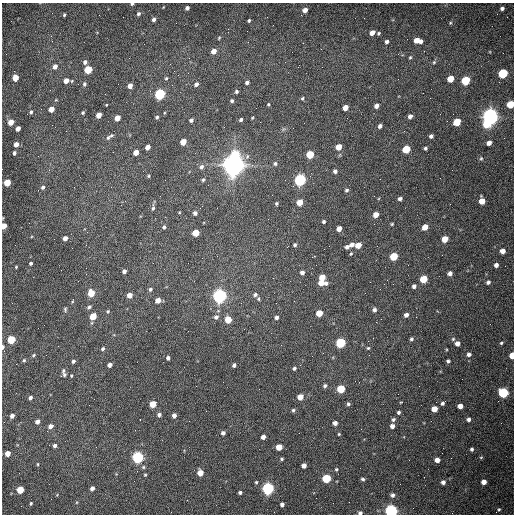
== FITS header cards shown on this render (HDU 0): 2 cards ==
NAXIS1  =                  512 /fastest changing axis
NAXIS2  =                  512 /next to fastest changing axis

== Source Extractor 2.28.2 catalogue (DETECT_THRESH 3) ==
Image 512 x 512 px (HDU 0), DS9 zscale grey, 1 PNG px = 1 image px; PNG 516 x 516 px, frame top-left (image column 1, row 512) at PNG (2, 3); no overlay
Background 1520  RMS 23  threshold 68.7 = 3 sigma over >= 5 px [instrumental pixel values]
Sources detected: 215; all 215 listed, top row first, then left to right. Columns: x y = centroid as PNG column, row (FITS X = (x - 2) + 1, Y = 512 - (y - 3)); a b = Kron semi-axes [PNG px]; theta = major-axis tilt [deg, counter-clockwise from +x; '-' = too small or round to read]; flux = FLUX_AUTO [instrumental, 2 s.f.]
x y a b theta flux
132 4 4 3 - 2.6e+03
187 8 4 4 - 4.1e+03
502 8 4 4 - 3.8e+03
305 10 4 4 - 9.4e+03
138 14 5 4 - 3.0e+03
64 15 3 3 - 2.0e+03
154 19 4 4 - 4.3e+03
249 20 3 3 - 2.0e+03
450 23 5 4 - 1.7e+03
372 33 5 4 - 1.1e+04
379 33 4 3 - 2.0e+03
51 36 3 3 - 1.7e+03
219 38 4 3 - 1.4e+03
417 40 7 4 -14 1.9e+04
387 42 4 4 - 3.8e+03
321 49 2 2 - 7.5e+02
214 51 5 4 - 1.3e+04
410 57 5 4 - 1.9e+03
85 62 5 4 - 4.6e+03
434 62 5 5 - 2.2e+03
55 66 5 4 - 8.5e+03
88 70 5 5 - 6.3e+04
503 73 5 5 - 1.4e+05
15 78 5 4 - 3.0e+04
166 78 5 4 - 2.2e+03
450 79 5 4 - 3.3e+04
466 80 5 5 - 9.6e+04
66 81 5 5 - 1.1e+04
247 83 4 4 - 3.9e+03
84 84 6 5 - 3.1e+03
196 84 6 5 - 4.8e+03
130 86 4 4 - 1.0e+04
236 91 4 4 - 2.9e+03
105 94 2 2 - 8.9e+02
160 94 5 5 - 2.6e+05
302 98 5 4 - 2.2e+03
232 101 4 4 - 2.7e+03
268 104 4 3 - 1.5e+03
510 104 5 5 - 5.0e+04
106 105 4 3 - 1.1e+03
376 106 4 4 - 7.7e+03
345 107 5 4 - 1.5e+04
51 109 5 4 - 1.8e+04
31 112 5 4 - 2.6e+03
83 113 4 4 - 2.1e+03
99 115 5 4 - 1.6e+04
410 116 4 4 - 6.7e+03
490 116 6 6 - 1.1e+06
157 117 4 4 - 2.5e+03
117 118 5 4 - 2.0e+04
252 118 4 2 - 1.4e+03
191 120 4 3 - 3.6e+03
241 120 4 4 - 3.4e+03
11 122 5 4 - 2.0e+04
457 122 5 5 - 5.6e+04
486 124 6 5 - 4.6e+04
380 126 4 4 - 4.7e+03
18 128 4 4 - 8.8e+03
431 136 4 4 - 3.9e+03
108 137 8 6 43 4.0e+03
183 142 5 4 - 2.6e+04
489 143 5 4 - 7.9e+03
16 144 4 4 - 1.1e+04
147 147 5 4 - 1.0e+04
338 147 5 4 - 2.2e+04
425 148 3 3 - 2.9e+03
406 149 5 5 - 6.1e+04
136 152 5 4 - 1.5e+04
14 153 4 3 - 3.3e+03
310 154 5 4 - 6.9e+04
235 155 6 6 - 5.6e+04
481 158 5 4 - 2.1e+03
275 164 5 5 - 3.0e+03
233 165 8 7 - 2.2e+06
202 167 8 6 68 4.8e+03
335 171 4 4 - 4.0e+03
149 176 4 3 - 1.7e+03
203 180 5 4 - 2.4e+03
300 180 6 5 - 3.5e+05
7 182 5 4 - 4.3e+04
43 187 5 4 - 3.9e+03
347 190 5 4 - 2.9e+03
400 199 4 3 - 3.8e+03
482 201 5 5 - 2.2e+04
300 202 5 4 - 2.3e+04
276 203 4 4 - 2.1e+03
153 208 9 4 85 3.5e+03
195 213 5 4 - 4.7e+03
376 215 5 4 - 1.4e+04
324 221 4 4 - 2.7e+03
392 224 4 3 - 1.6e+03
4 226 4 4 - 2.3e+04
164 227 4 4 - 2.8e+03
425 227 5 4 - 1.9e+04
339 229 5 4 - 1.2e+04
195 233 5 4 - 3.5e+04
65 238 4 4 - 8.0e+03
445 239 5 4 - 2.6e+04
295 245 5 4 - 2.7e+03
352 245 5 4 - 6.6e+03
358 245 5 4 - 2.2e+04
347 247 5 4 - 4.2e+03
502 251 4 4 - 1.1e+04
351 254 4 3 - 1.7e+03
394 256 5 4 - 6.7e+04
31 263 3 3 - 2.8e+03
496 265 4 4 - 6.3e+03
16 267 4 4 - 1.3e+03
124 271 4 4 - 5.5e+03
302 272 4 4 - 6.3e+03
450 273 4 4 - 6.1e+03
322 277 5 4 - 2.6e+04
423 279 5 5 - 4.9e+04
488 282 5 4 - 3.9e+03
321 283 5 4 - 1.4e+04
326 283 5 5 - 5.2e+03
414 286 4 4 - 5.0e+03
150 289 5 4 - 2.9e+03
91 293 5 4 - 4.5e+04
129 295 4 4 - 1.5e+04
255 295 5 5 - 4.1e+03
219 296 5 5 - 7.1e+05
258 299 6 4 -88 2.3e+03
158 300 4 4 - 1.3e+04
73 301 6 3 79 1.6e+03
276 303 2 2 - 1.1e+03
89 307 6 4 37 3.2e+03
65 309 6 4 -78 2.4e+03
374 310 4 4 - 4.5e+03
108 311 4 4 - 2.0e+03
319 313 5 4 - 2.9e+04
406 315 4 4 - 5.8e+03
93 316 5 4 - 4.1e+04
216 317 7 6 - 5.0e+03
276 317 5 4 - 4.2e+03
381 319 2 2 - 8.4e+02
228 320 5 5 - 3.8e+04
411 339 4 3 - 2.7e+03
453 339 5 5 - 2.1e+03
11 340 5 4 - 8.1e+04
340 343 5 5 - 1.7e+05
457 343 4 4 - 8.8e+03
501 343 3 3 - 1.8e+03
3 347 4 3 - 3.9e+03
368 348 4 4 - 1.7e+03
103 349 5 4 - 3.0e+03
469 354 5 5 - 4.4e+03
34 355 5 4 - 1.9e+03
512 355 5 4 - 2.5e+04
168 358 4 4 - 4.9e+03
24 360 4 4 - 2.2e+03
73 361 4 4 - 3.6e+03
448 361 4 3 - 2.6e+03
109 365 4 4 - 6.0e+03
234 365 4 4 - 3.9e+03
294 368 4 3 - 3.2e+03
63 371 6 5 - 2.5e+03
64 375 10 5 21 4.2e+03
325 386 5 4 - 3.2e+03
341 389 5 5 - 6.7e+04
503 393 5 5 - 1.6e+05
300 397 5 4 - 1.7e+04
30 398 4 3 - 4.6e+03
401 402 4 3 - 1.0e+03
442 403 5 4 - 3.4e+03
153 404 5 4 - 3.5e+04
348 404 5 5 - 3.2e+03
460 406 4 4 - 1.1e+04
434 409 5 4 - 2.0e+04
293 410 4 4 - 2.4e+03
398 412 4 4 - 3.2e+03
159 415 4 4 - 4.2e+03
174 415 4 4 - 6.7e+03
12 416 4 4 - 6.2e+03
140 419 2 2 - 1.2e+03
393 419 5 4 - 3.2e+03
468 419 4 4 - 4.8e+03
189 421 2 2 - 7.0e+02
37 422 4 4 - 7.0e+03
335 423 4 4 - 7.1e+03
50 426 5 4 - 7.1e+03
392 426 4 4 - 6.9e+03
223 433 4 4 - 5.1e+03
339 434 3 3 - 1.6e+03
263 437 4 4 - 7.8e+03
55 446 4 4 - 4.8e+03
279 447 5 4 - 3.1e+04
472 449 4 3 - 2.8e+03
7 453 4 4 - 1.4e+04
138 457 5 5 - 3.5e+05
282 459 3 3 - 2.2e+03
437 460 4 4 - 1.2e+04
38 464 4 3 - 1.3e+03
304 466 4 4 - 1.0e+04
143 467 5 4 - 2.2e+03
336 469 4 4 - 1.8e+03
200 473 5 4 - 2.3e+04
145 475 4 3 - 1.7e+03
326 478 5 5 - 1.1e+05
363 479 4 4 - 2.7e+03
256 482 4 4 - 1.7e+03
443 482 4 4 - 5.8e+03
484 482 4 4 - 9.9e+03
400 484 2 2 - 6.2e+02
92 488 4 4 - 6.3e+03
268 488 5 5 - 4.3e+05
20 490 5 4 - 4.8e+04
240 492 3 3 - 3.4e+03
392 495 5 5 - 4.5e+03
316 498 2 2 - 3.2e+03
31 503 4 3 - 1.9e+03
282 505 4 4 - 5.6e+03
499 509 4 3 - 1.9e+03
391 511 5 5 - 5.7e+05
360 513 4 4 - 4.1e+03
At the frame edge (FLAGS 8, measured only in part): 7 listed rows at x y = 132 4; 510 104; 4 226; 3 347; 512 355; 391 511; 360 513